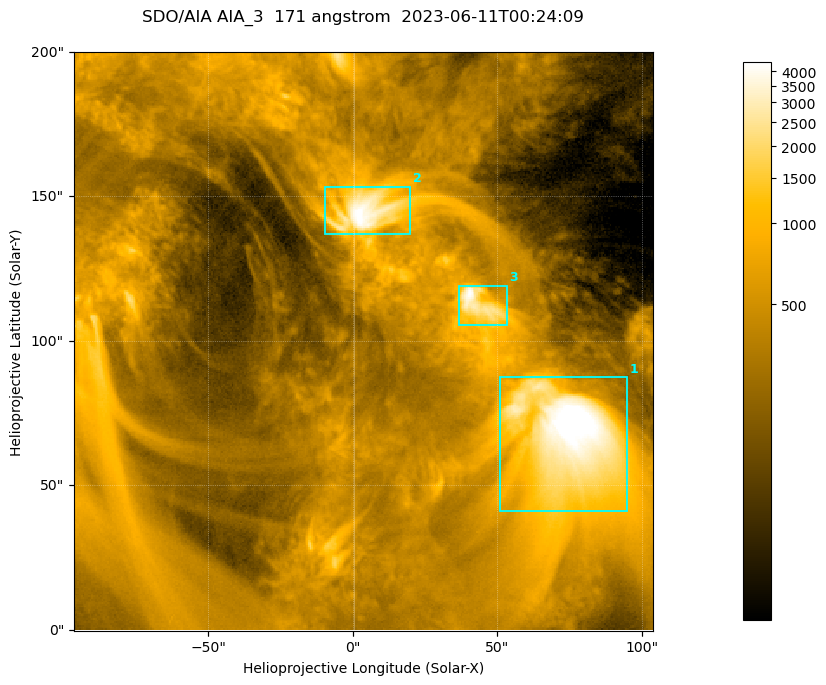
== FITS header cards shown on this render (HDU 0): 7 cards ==
TELESCOP= 'SDO/AIA '           / For AIA: SDO/AIA
INSTRUME= 'AIA_3   '           / For AIA: AIA_ATA1, AIA_ATA2, AIA_ATA3 or AIA_AT
WAVELNTH=                  171 / [angstrom] Wavelength
WAVEUNIT= 'angstrom'           / Wavelength unit: angstrom
DATE-OBS= '2023-06-11T00:24:09.350' / [ISO] Date when observation started; ISO 8
CTYPE1  = 'HPLN-TAN'           / CTYPE1; Typically HPLN
CTYPE2  = 'HPLT-TAN'           / CTYPE2; Typically HPLT

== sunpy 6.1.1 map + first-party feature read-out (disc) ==
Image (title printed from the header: SDO/AIA AIA_3  171 angstrom  2023-06-11T00:24:09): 334 x 334 px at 0.599 arcsec/px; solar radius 945 arcsec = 1577 px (partial field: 1.4% of the solar disc is inside the frame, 100% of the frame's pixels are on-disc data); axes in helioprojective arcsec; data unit not stated in the header (colour bar unlabelled)
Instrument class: DISC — disc imager (sunpy class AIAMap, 171 A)
Bright regions (active regions / flare kernels): reference = the on-disc median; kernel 3 px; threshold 5 sigma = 1098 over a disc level ~363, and >= 1.15x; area >= 111 px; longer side >= 4 px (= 2.4 arcsec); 3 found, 3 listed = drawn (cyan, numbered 1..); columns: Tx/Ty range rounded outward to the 2 arcsec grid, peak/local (2 s.f.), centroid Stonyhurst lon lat
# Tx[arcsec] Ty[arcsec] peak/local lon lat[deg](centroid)
1 50..96 40..88 15 +4 +4
2 -10..20 136..154 13 +0 +9
3 36..54 104..120 11 +3 +7